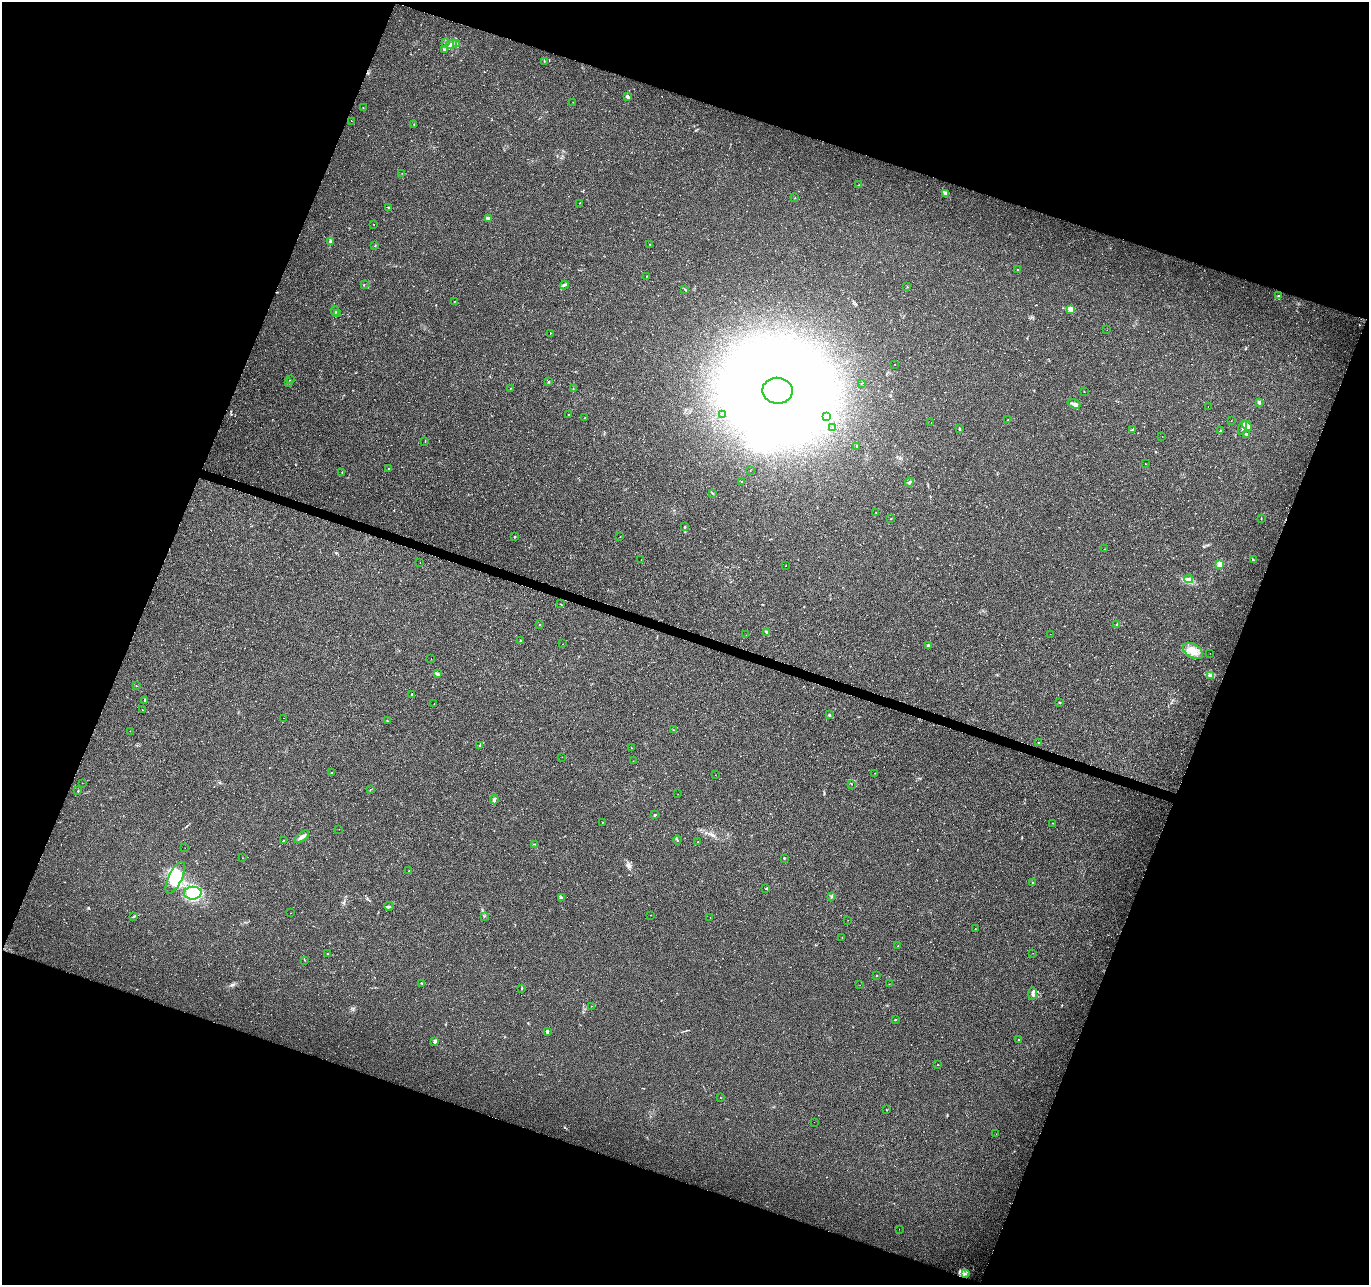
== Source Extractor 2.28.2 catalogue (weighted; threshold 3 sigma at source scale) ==
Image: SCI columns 1-5467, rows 209-5340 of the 5470 x 5614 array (HDU 1 of 3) = the unmasked area's bounding box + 8 px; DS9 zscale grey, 4 x 4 block average (1 PNG px = mean of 4 x 4 image px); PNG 1371 x 1287 px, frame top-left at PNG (2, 2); each listed source drawn as its Kron ellipse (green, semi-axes under 4 px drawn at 4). Shown black and unused: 40% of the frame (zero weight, under 3 of 6 exposures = <1% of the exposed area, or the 3 px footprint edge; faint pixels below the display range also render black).
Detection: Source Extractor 2.28.2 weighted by HDU 2 'WHT'. Background 0.00589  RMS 0.003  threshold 0.0124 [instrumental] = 3 sigma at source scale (4.09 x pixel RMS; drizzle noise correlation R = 1.36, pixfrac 0.8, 0.0396/0.0396 arcsec/px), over >= 5 px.
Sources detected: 190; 8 inside a brighter object's white glare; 5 cosmic-ray / hot-pixel residue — neither listed nor drawn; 3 coinciding with a brighter row at this scale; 2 inside a brighter listed object's ellipse — not listed separately; the other 172 listed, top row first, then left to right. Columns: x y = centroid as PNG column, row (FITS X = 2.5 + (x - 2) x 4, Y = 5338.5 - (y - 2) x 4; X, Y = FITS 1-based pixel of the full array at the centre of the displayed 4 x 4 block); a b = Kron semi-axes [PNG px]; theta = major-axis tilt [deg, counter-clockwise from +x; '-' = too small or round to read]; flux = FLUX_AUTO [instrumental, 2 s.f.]
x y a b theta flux
445 42 2 2 - 0.87
451 44 6 3 25 5.6
457 44 2 2 - 1.2
444 49 3 2 - 1.7
544 61 2 2 - 0.66
627 96 3 3 - 3.1
573 102 2 2 - 0.27
363 107 2 2 - 0.51
351 121 2 2 - 0.32
414 124 2 2 - 0.45
402 173 2 2 - 0.23
859 185 2 2 - 0.5
945 193 4 3 - 3.6
795 198 2 2 - 0.51
580 203 2 2 - 0.62
388 207 2 2 - 1.4
489 219 3 2 - 1.5
374 224 2 2 - 0.38
330 241 3 3 - 2.3
650 244 2 2 - 0.42
375 245 2 2 - 0.61
1018 270 2 2 - 5.1
646 276 2 2 - 0.36
364 284 2 2 - 0.47
564 285 4 2 - 1.6
907 287 2 2 - 0.52
685 289 2 2 - 1.3
1278 295 2 2 - 0.49
454 301 2 2 - 0.48
1070 309 2 2 - 1.4
335 311 5 3 - 2.6
338 314 2 2 - 0.84
1107 330 2 2 - 0.24
550 333 2 2 - 0.49
895 364 2 2 - 0.7
290 380 2 2 - 0.95
549 382 2 2 - 1.4
288 383 2 2 - 0.68
861 383 2 2 - 0.47
510 388 2 2 - 0.39
573 389 2 2 - 0.62
778 391 15 13 -7 7000
1084 392 2 2 - 0.63
1259 402 3 2 - 3.1
1074 404 6 3 -20 6.7
1208 407 2 2 - 0.21
569 414 2 2 - 1.1
723 415 2 2 - 0.26
827 417 2 2 - 0.58
585 418 2 2 - 0.63
1008 420 2 2 - 0.35
1231 421 2 2 - 0.3
931 422 2 2 - 0.21
1247 426 5 4 - 12
832 427 2 2 - 0.56
1243 428 7 2 77 4.1
959 429 4 2 - 1.4
1132 430 3 2 - 1.3
1220 431 3 2 - 0.85
1246 434 4 2 - 1.9
1162 436 2 2 - 0.2
425 442 2 2 - 0.5
856 446 2 2 - 0.82
1145 464 2 2 - 0.41
388 468 2 2 - 0.83
750 471 2 2 - 0.4
342 472 2 2 - 0.55
741 481 2 2 - 0.5
909 482 4 2 - 1.9
713 493 2 2 - 0.71
876 513 2 2 - 0.61
890 519 3 2 - 0.66
1261 519 2 2 - 0.73
685 527 2 2 - 1.4
620 536 2 2 - 0.57
515 537 2 2 - 0.98
1104 549 2 2 - 0.35
641 560 2 2 - 0.43
1253 560 2 2 - 1.2
420 563 2 2 - 0.22
1220 564 2 2 - 60
786 566 2 2 - 0.35
1189 579 4 3 - 4.1
561 604 2 2 - 0.84
540 624 2 2 - 2.3
1117 625 3 2 - 1.2
766 632 3 2 - 1.7
1050 634 2 2 - 0.22
746 635 2 2 - 0.35
520 641 2 2 - 0.7
563 644 2 2 - 0.37
928 645 3 3 - 2.1
1193 651 11 6 -32 16
1210 653 2 2 - 0.48
431 659 2 2 - 0.65
437 674 4 3 - 2.4
1211 675 3 2 - 2.1
136 686 2 2 - 0.32
412 694 2 2 - 3.3
145 700 3 2 - 1.8
1060 702 4 2 - 0.97
434 703 2 2 - 0.26
142 710 2 2 - 0.33
829 715 2 2 - 0.98
283 718 2 2 - 0.49
387 721 2 2 - 0.5
674 730 2 2 - 0.86
130 731 2 2 - 0.23
1039 742 2 2 - 0.96
479 745 2 2 - 0.54
631 747 2 2 - 0.43
562 757 2 2 - 0.28
633 761 2 2 - 0.29
332 772 2 2 - 0.59
875 773 2 2 - 0.43
715 775 2 2 - 0.27
82 783 2 2 - 0.29
851 784 2 2 - 0.68
370 790 2 2 - 0.55
78 791 2 2 - 0.88
678 794 2 2 - 0.29
494 800 5 3 - 4
655 815 2 2 - 1.8
602 822 2 2 - 0.5
1053 823 2 2 - 0.53
339 829 2 2 - 0.29
302 837 8 3 38 6
677 840 4 2 - 1.5
283 841 2 2 - 0.76
698 842 2 2 - 2.9
535 844 2 2 - 1
185 848 2 2 - 0.24
242 858 2 2 - 0.35
784 858 2 2 - 1.1
409 871 2 2 - 2.6
175 878 17 7 64 38
1033 882 2 2 - 0.92
766 888 2 2 - 0.87
193 893 8 6 3 39
831 896 2 2 - 1.3
561 898 3 2 - 2
389 906 5 2 - 2.3
290 913 2 2 - 0.3
650 915 2 2 - 0.33
134 916 4 2 - 1.5
484 916 2 2 - 0.72
710 917 2 2 - 0.26
848 920 2 2 - 0.35
975 929 2 2 - 0.7
842 937 2 2 - 0.28
898 946 2 2 - 0.46
1033 953 2 2 - 0.3
327 954 3 2 - 0.76
305 960 2 2 - 0.52
877 975 2 2 - 3.1
422 983 3 2 - 1.1
889 984 2 2 - 0.42
860 985 2 2 - 0.35
521 988 2 2 - 0.6
1032 993 6 3 88 5.1
591 1006 2 2 - 0.42
895 1020 3 2 - 0.96
547 1031 3 2 - 3.3
1018 1040 2 2 - 0.64
434 1042 3 3 - 2.3
938 1065 2 2 - 0.4
720 1097 2 2 - 0.32
886 1110 2 2 - 0.74
814 1122 2 2 - 0.21
996 1134 2 2 - 0.32
899 1229 2 2 - 0.2
965 1273 2 2 - 1.2
Diffuse or blended objects may show on this block-average render without a row.